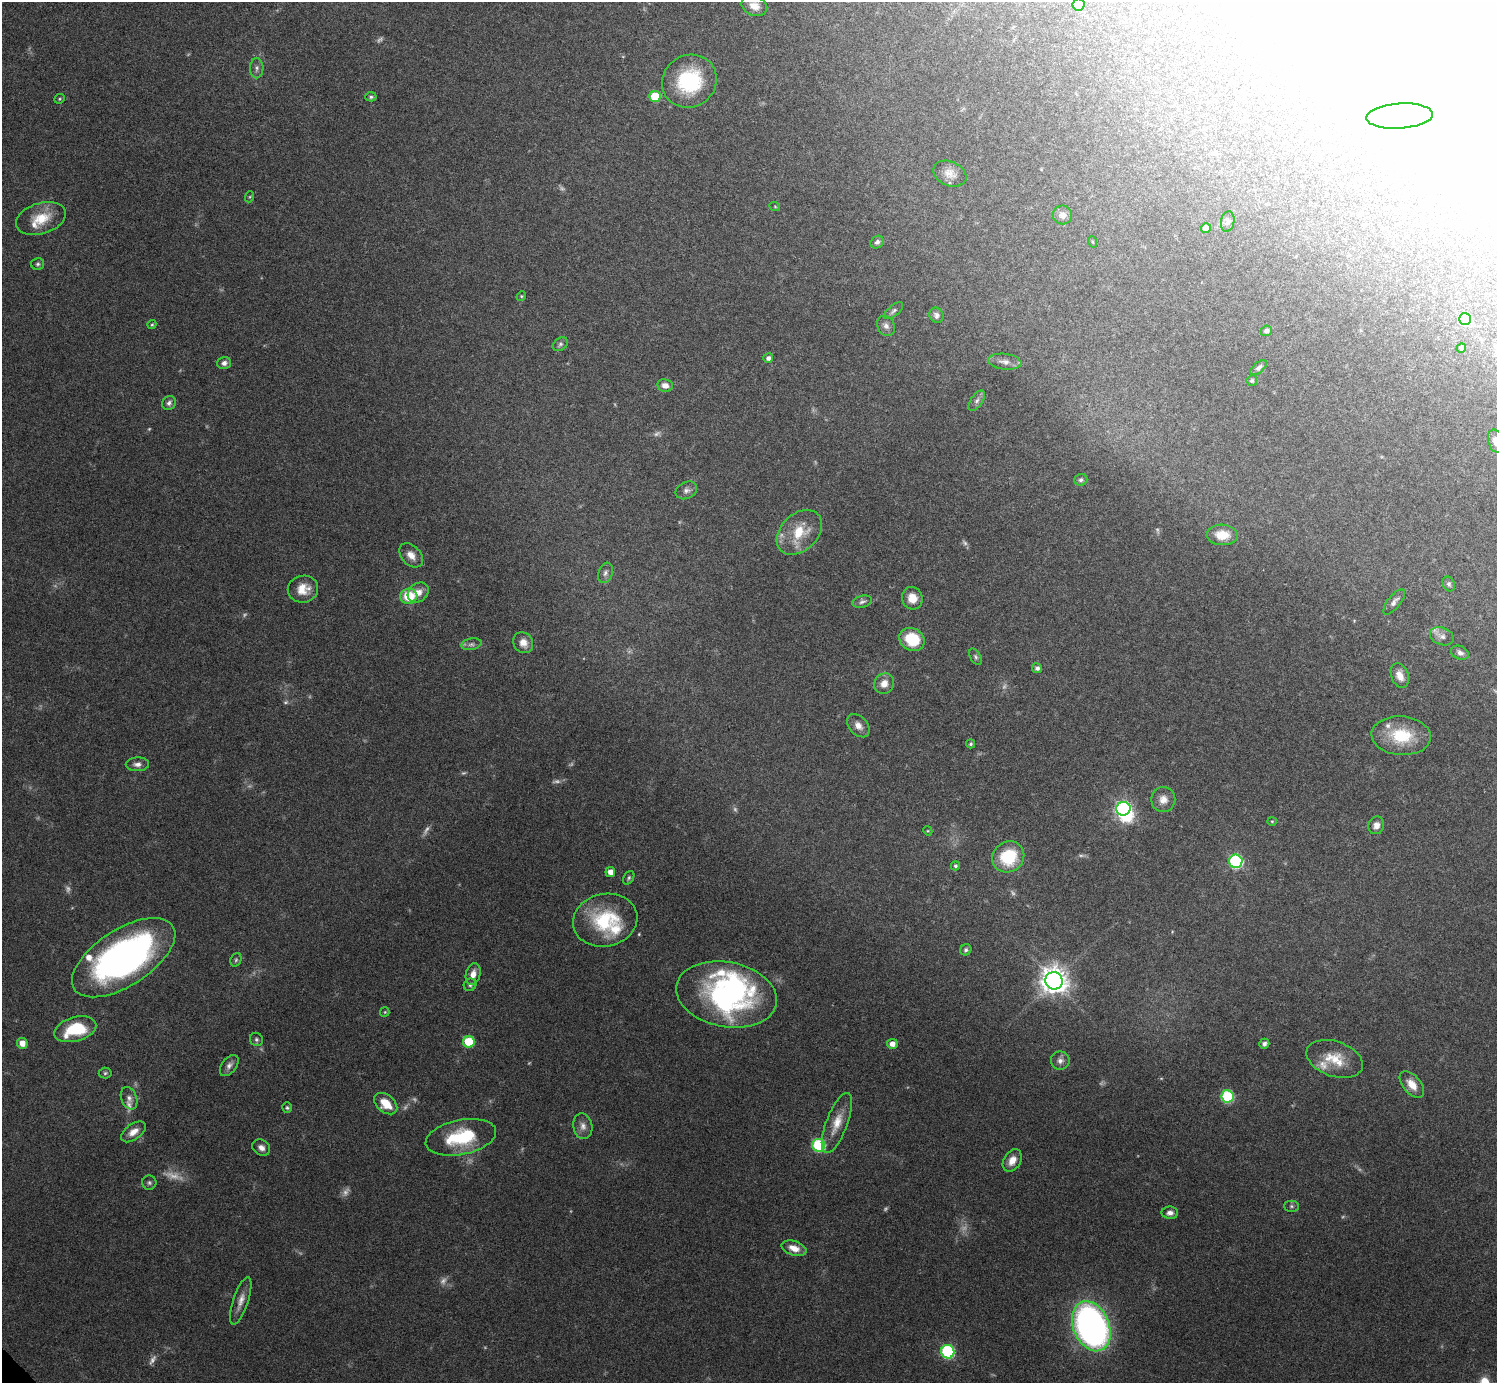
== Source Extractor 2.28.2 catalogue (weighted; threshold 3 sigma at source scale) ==
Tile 10 of 4 x 4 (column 2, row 3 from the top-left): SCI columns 1541-3035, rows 1580-2960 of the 6029 x 6026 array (HDU 1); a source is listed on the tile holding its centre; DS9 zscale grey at full resolution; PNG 1499 x 1385 px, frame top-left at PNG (2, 2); each listed source drawn as its Kron ellipse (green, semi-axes under 4 px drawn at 4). Shown black and unused: <1% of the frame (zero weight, under 3 of 6 exposures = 3% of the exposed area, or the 3 px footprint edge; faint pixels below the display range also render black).
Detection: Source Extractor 2.28.2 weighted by HDU 2 'WHT'; one run over the whole footprint, this tile lists its part. Background 0.0569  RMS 0.0044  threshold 0.0178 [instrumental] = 3 sigma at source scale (4.09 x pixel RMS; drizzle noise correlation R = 1.36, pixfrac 0.8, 0.05/0.05 arcsec/px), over >= 5 px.
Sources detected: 152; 32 too faint to see at this stretch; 4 inside a brighter object's white glare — neither listed nor drawn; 6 inside a brighter listed object's ellipse — not listed separately; the other 110 listed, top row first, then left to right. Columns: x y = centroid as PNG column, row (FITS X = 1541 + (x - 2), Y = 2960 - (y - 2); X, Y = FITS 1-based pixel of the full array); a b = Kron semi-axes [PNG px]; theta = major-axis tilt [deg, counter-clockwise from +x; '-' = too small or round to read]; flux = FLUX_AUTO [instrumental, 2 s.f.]
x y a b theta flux
1079 5 6 6 - 3
754 6 13 9 -22 3.6
257 68 10 7 89 1.4
689 81 28 26 32 30
371 97 5 4 - 0.78
655 97 5 5 - 16
60 99 5 4 - 0.54
1400 116 33 12 4 26
950 174 17 12 -23 3.9
249 197 6 3 70 0.45
775 207 5 3 - 0.38
1063 215 9 9 - 2.5
41 218 26 15 17 9.8
1228 222 10 6 79 1.2
1206 228 5 5 - 4.1
877 242 7 6 - 1.2
1093 242 6 3 -70 0.41
38 264 6 6 - 0.84
521 296 5 4 - 0.49
894 311 11 5 40 1.2
936 315 8 7 - 1.4
1465 319 6 6 - 24
152 325 5 3 - 0.52
886 326 10 8 -61 1.9
1266 331 6 5 - 1.4
560 344 8 6 35 1.1
1461 348 5 4 - 0.72
768 358 5 5 - 1.6
1005 362 16 8 -7 2.7
224 363 7 6 - 1.7
1259 368 10 5 42 1.2
1252 381 5 5 - 0.87
665 385 8 6 -10 3
977 401 11 6 56 1.6
169 403 7 6 - 1.3
1496 441 12 7 -74 2.8
1081 480 6 5 - 0.98
686 490 11 8 25 1.8
799 532 26 18 44 12
1222 535 15 10 -3 7.1
411 555 14 9 -48 3.8
605 573 10 7 70 1.7
1449 584 8 5 -63 0.9
303 589 15 13 10 6.2
418 592 11 9 39 3.7
409 596 8 7 - 13
912 598 11 10 - 4.5
862 602 10 6 14 1.3
1394 602 15 6 51 1.8
1442 636 12 8 -21 2
912 639 13 11 -29 15
523 643 11 9 -53 4.1
471 644 10 5 10 1.3
1460 653 9 6 -23 1.8
976 657 9 5 -62 0.95
1037 668 5 5 - 1.5
1400 675 13 8 -69 3.8
884 684 10 9 - 3.9
858 726 13 9 -47 2.9
1401 736 29 19 -4 17
971 744 4 4 - 0.63
137 764 11 7 1 2
1163 799 12 12 - 3.8
1123 809 7 6 - 110
1272 821 4 4 - 0.43
1376 825 9 7 69 2.4
928 831 5 4 - 0.4
1008 857 16 15 - 20
1236 861 6 6 - 60
955 866 4 4 - 0.79
610 872 5 5 - 3
629 878 7 5 60 0.72
605 920 32 26 13 27
966 950 6 5 - 0.99
124 958 59 28 33 150
236 960 7 5 69 0.76
473 974 11 7 76 3.2
1054 981 9 8 - 500
470 985 6 6 - 0.9
726 994 51 32 -10 87
385 1012 5 4 - 0.48
75 1029 21 12 16 19
256 1039 7 6 - 0.93
469 1042 6 5 - 17
22 1043 5 5 - 3.7
892 1044 5 5 - 2.9
1264 1044 5 5 - 1.3
1335 1059 29 17 -19 11
1060 1061 9 9 - 2
229 1066 12 7 53 2
105 1073 6 5 - 0.77
1412 1085 16 9 -51 5.1
1227 1096 6 6 - 36
129 1098 11 7 -68 2
386 1104 13 8 -40 7.4
287 1108 5 4 - 0.69
837 1123 32 10 69 7.3
583 1126 13 9 -81 2.6
133 1132 14 7 37 3.6
461 1137 36 17 11 24
819 1145 6 6 - 42
261 1148 9 7 -34 2.1
1012 1161 12 8 60 4
149 1183 7 7 - 1
1291 1206 7 5 -1 0.84
1170 1213 8 6 -1 2
794 1248 13 7 -19 4.3
241 1301 25 7 72 3.7
1091 1326 26 18 -67 190
948 1352 7 6 - 52
Isophote crosses this tile's border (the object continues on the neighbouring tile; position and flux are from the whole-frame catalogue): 1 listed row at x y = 1496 441